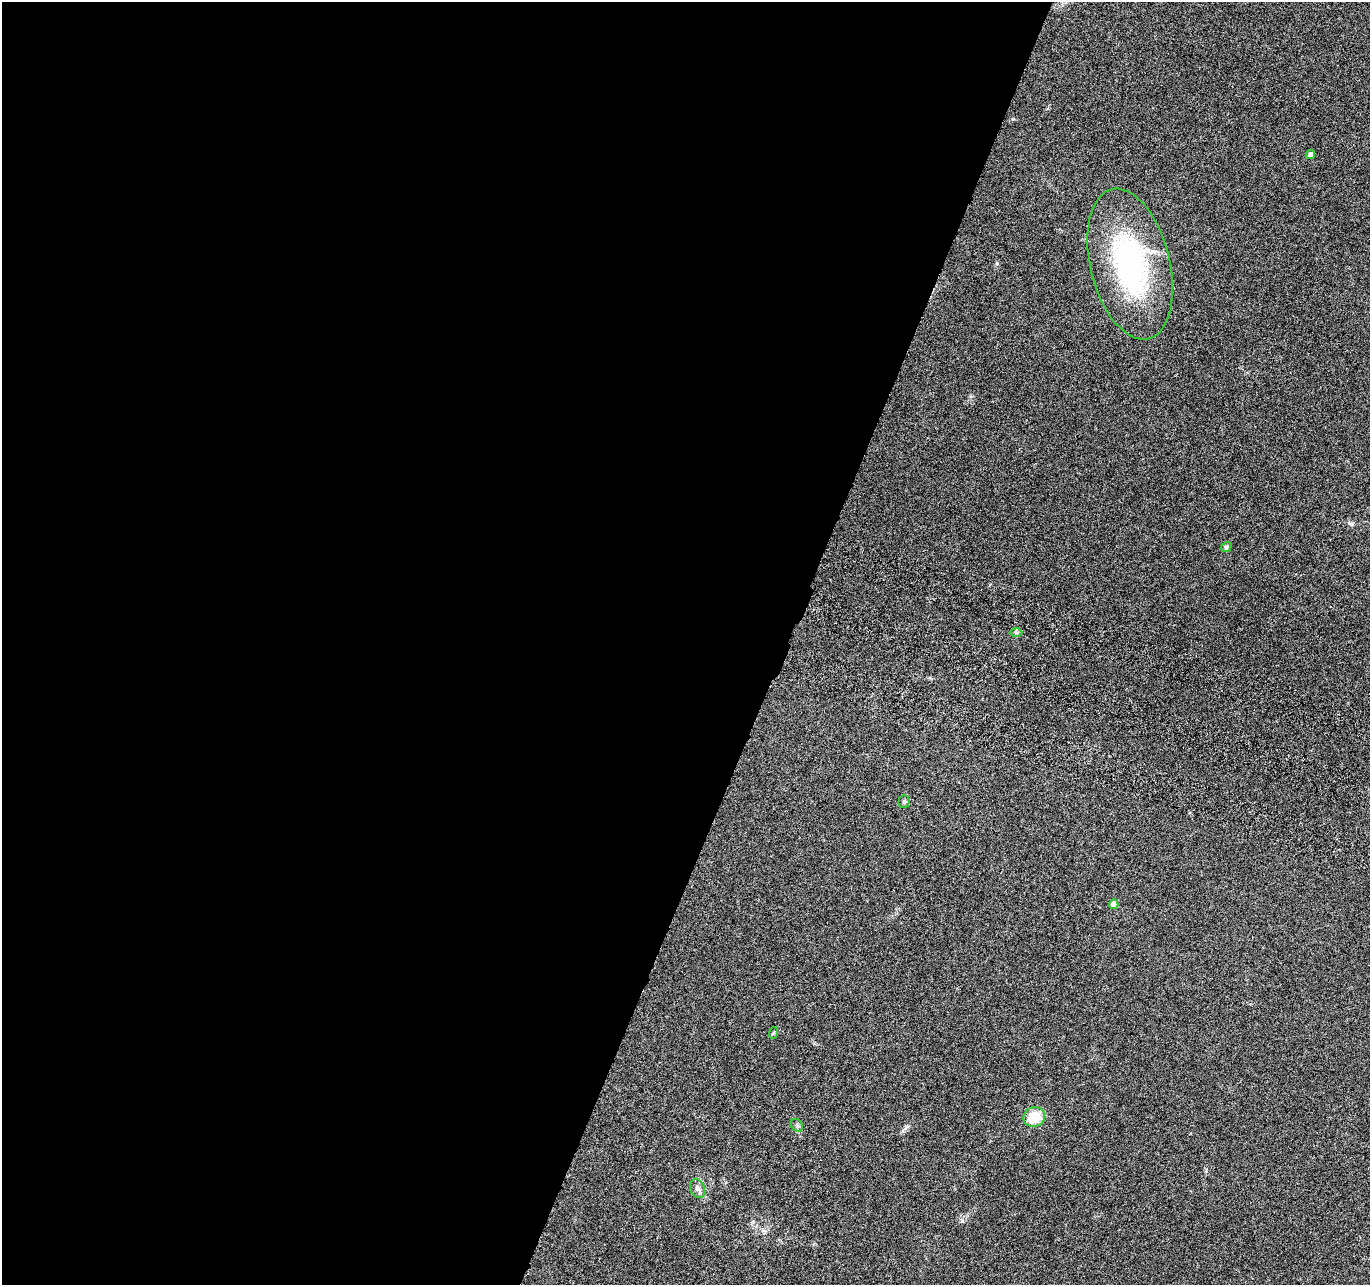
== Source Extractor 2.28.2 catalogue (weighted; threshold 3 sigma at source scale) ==
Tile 5 of 4 x 4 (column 1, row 2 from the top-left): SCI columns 24-1391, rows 2833-4115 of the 5526 x 5730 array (HDU 1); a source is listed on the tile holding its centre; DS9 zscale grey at full resolution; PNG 1372 x 1287 px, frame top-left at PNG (2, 2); each listed source drawn as its Kron ellipse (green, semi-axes under 4 px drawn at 4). Shown black and unused: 57% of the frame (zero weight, under 3 of 6 exposures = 3% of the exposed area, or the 3 px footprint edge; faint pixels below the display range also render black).
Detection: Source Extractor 2.28.2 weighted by HDU 2 'WHT'; one run over the whole footprint, this tile lists its part. Background 0.0879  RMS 0.0055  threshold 0.0225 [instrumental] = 3 sigma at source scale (4.09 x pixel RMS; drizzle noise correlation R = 1.36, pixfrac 0.8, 0.0396/0.0396 arcsec/px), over >= 5 px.
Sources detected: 10; all 10 listed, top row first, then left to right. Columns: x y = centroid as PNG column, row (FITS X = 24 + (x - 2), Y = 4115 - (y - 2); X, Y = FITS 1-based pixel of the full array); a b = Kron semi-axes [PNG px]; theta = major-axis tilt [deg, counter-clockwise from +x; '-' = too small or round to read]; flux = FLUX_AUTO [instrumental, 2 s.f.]
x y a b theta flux
1310 154 5 4 - 2.6
1130 264 77 39 -76 100
1226 547 5 4 - 0.88
1016 632 6 4 -1 0.84
904 802 6 5 - 0.83
1114 904 5 4 - 3.5
773 1033 6 4 71 0.53
1034 1117 11 9 21 13
797 1125 7 5 -46 1.1
697 1188 10 7 -68 1.9